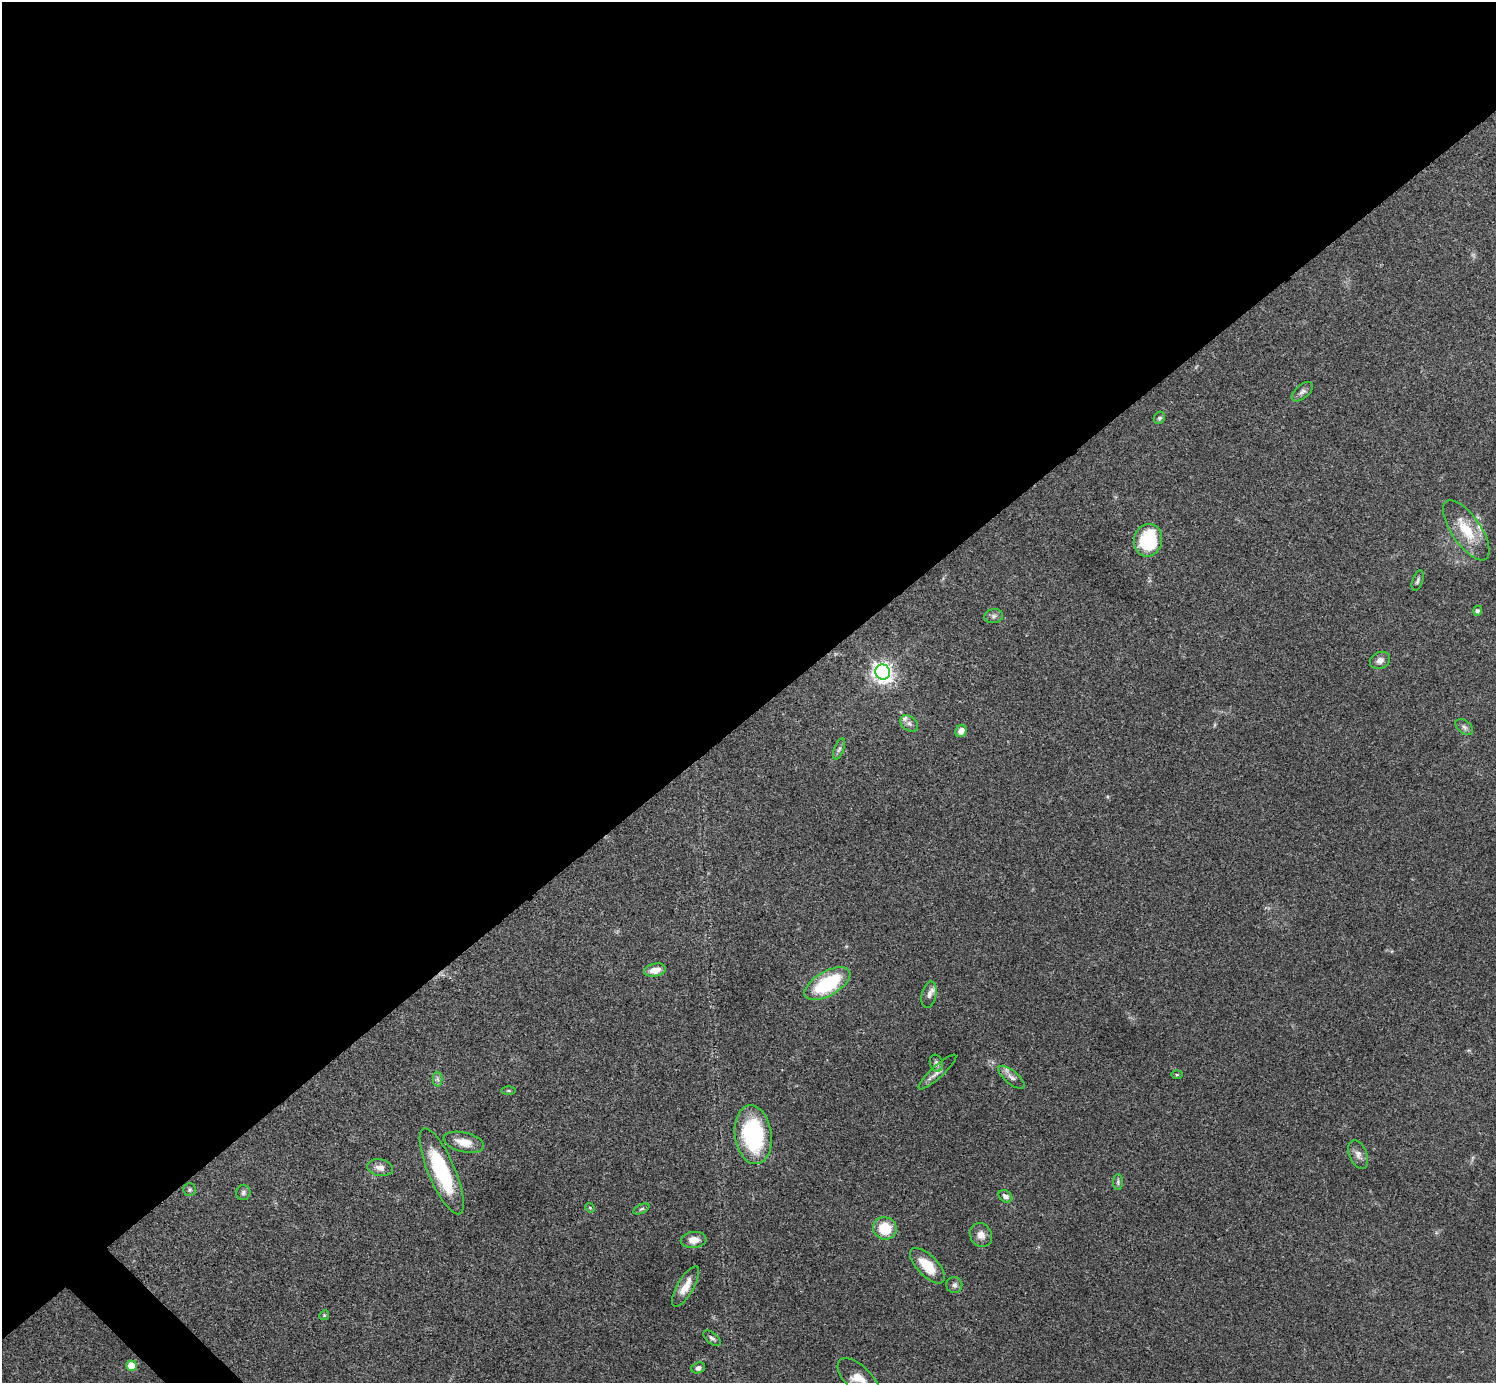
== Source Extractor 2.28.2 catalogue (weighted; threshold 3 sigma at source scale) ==
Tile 2 of 4 x 4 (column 2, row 1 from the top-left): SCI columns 1497-2990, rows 4300-5680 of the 5980 x 5979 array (HDU 1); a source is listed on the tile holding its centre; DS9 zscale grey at full resolution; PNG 1498 x 1385 px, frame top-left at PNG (2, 2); each listed source drawn as its Kron ellipse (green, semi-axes under 4 px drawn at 4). Shown black and unused: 52% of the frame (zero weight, under 3 of 4 exposures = <1% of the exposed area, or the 3 px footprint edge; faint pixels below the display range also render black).
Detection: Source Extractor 2.28.2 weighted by HDU 2 'WHT'; one run over the whole footprint, this tile lists its part. Background 0.0612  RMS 0.0056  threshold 0.0251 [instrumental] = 3 sigma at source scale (4.5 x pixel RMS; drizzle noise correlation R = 1.50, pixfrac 1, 0.05/0.05 arcsec/px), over >= 5 px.
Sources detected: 48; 1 too faint to see at this stretch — neither listed nor drawn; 3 inside a brighter listed object's ellipse — not listed separately; the other 44 listed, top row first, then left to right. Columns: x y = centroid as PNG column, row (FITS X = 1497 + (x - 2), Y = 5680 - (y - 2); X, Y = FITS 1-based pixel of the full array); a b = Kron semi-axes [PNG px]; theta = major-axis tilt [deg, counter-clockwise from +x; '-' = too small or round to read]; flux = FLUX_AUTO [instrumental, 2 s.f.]
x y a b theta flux
1302 392 13 6 40 2.2
1159 418 6 5 - 1.1
1466 530 35 14 -55 17
1148 540 16 14 75 33
1418 581 11 5 71 1.4
1478 611 5 4 - 1.2
994 616 9 7 8 1.8
1380 660 10 8 27 3.1
883 672 8 7 - 320
909 723 10 7 -40 2.2
1464 727 10 6 -38 1.8
961 731 6 5 - 3.1
839 749 11 5 69 1.5
655 970 11 6 11 5.3
827 984 25 12 30 39
929 995 13 7 77 2.5
936 1063 9 6 -72 1.5
937 1072 25 6 42 3.4
1177 1075 6 4 0 0.58
1011 1077 16 6 -40 3.2
438 1079 7 5 -89 1.3
509 1090 7 3 0 0.66
753 1135 29 18 -82 56
464 1142 21 9 -13 7.5
1358 1155 15 8 -67 3.2
380 1168 13 8 -9 3.9
442 1171 46 13 -67 44
1118 1182 8 5 -90 1.1
190 1189 6 6 - 1
243 1192 7 7 - 1.3
1005 1196 7 5 -34 2.2
590 1208 5 4 - 0.56
641 1209 8 4 26 1.1
885 1228 12 11 - 15
981 1235 12 10 -61 3.9
694 1240 13 8 5 5.6
927 1266 22 10 -46 13
954 1285 8 8 - 1.9
686 1286 23 8 60 7
324 1315 5 4 - 0.67
712 1338 10 5 -38 1.6
132 1366 5 5 - 13
698 1368 7 5 19 1.8
859 1379 27 13 -45 12
Isophote crosses this tile's border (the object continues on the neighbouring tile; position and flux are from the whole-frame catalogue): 1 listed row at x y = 859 1379